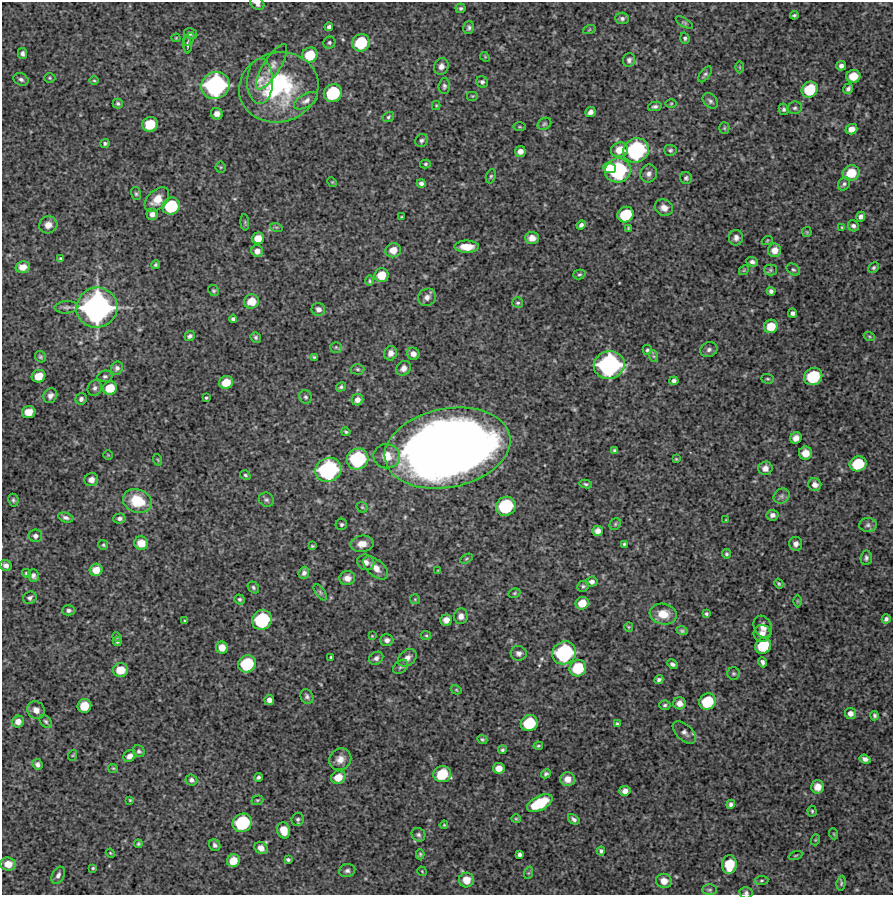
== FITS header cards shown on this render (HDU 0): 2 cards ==
NAXIS1  =                  891 /Length X axis
NAXIS2  =                  893 /Length Y axis

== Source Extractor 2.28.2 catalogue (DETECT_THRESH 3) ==
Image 891 x 893 px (HDU 0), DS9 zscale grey, 1 PNG px = 1 image px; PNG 895 x 897 px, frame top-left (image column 1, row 893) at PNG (2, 2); each listed source drawn as its Kron ellipse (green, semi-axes under 4 px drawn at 4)
Background 4440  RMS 200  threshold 605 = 3 sigma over >= 5 px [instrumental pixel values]
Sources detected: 310; all 310 listed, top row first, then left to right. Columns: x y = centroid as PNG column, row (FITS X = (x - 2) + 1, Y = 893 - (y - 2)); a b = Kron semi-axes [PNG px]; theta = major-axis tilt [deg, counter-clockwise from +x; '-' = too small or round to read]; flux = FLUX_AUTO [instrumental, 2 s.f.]
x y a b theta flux
257 4 8 6 -34 4.9e+04
461 8 5 5 - 2.6e+04
794 15 4 3 - 2.3e+04
622 18 7 6 - 3.5e+04
684 23 10 4 -32 2.5e+04
329 27 4 4 - 3.5e+04
469 28 6 5 - 3.2e+04
589 30 6 4 19 2.0e+04
190 34 7 5 -11 3.8e+04
176 38 4 4 - 1.3e+04
685 38 5 4 - 2.7e+04
189 39 7 4 61 2.4e+04
329 43 6 5 - 2.9e+04
361 43 9 8 - 6.1e+05
187 44 9 3 -85 2.3e+04
22 54 5 4 - 3.6e+04
310 55 8 7 - 3.5e+05
485 57 5 4 - 1.5e+04
629 60 7 6 - 4.1e+04
441 66 8 7 - 7.5e+04
841 66 5 5 - 4.8e+04
272 67 26 8 58 1.3e+05
740 67 6 4 -90 1.7e+04
705 74 9 5 54 3.1e+04
853 76 7 6 - 2.2e+05
50 78 5 5 - 2.0e+04
21 79 8 6 -24 3.9e+04
94 80 5 3 - 1.4e+04
260 81 23 13 89 2.1e+05
482 82 6 5 - 3.4e+04
215 85 14 13 - 2.2e+06
444 86 8 5 88 3.3e+04
279 87 40 35 13 1.6e+06
848 89 6 4 57 4.0e+04
810 90 8 7 - 4.9e+05
333 93 9 8 - 8.4e+05
472 96 6 5 - 1.6e+04
306 101 13 6 30 6.8e+04
710 101 9 6 -46 3.9e+04
671 103 5 3 - 1.5e+04
118 104 5 5 - 2.6e+04
436 105 5 4 - 1.4e+04
655 106 7 4 11 3.5e+04
795 108 7 6 - 3.1e+04
784 109 6 5 - 2.6e+04
590 112 5 4 - 5.1e+04
217 114 6 5 - 7.3e+04
388 117 6 4 34 2.2e+04
150 124 8 7 - 3.7e+05
544 124 7 5 33 2.5e+04
520 127 6 3 -1 1.6e+04
724 128 5 5 - 1.9e+04
851 129 6 5 - 9.1e+04
421 141 7 6 - 3.4e+04
105 143 4 4 - 2.5e+04
620 150 8 7 - 1.8e+05
636 150 13 11 31 1.7e+06
670 150 6 5 - 2.6e+04
520 151 5 5 - 8.2e+04
425 164 5 4 - 2.2e+04
221 167 5 5 - 1.7e+04
609 168 6 5 - 2.0e+05
618 170 13 12 - 1.4e+06
851 173 8 7 - 3.1e+05
649 174 9 8 - 6.0e+04
491 176 7 4 70 2.2e+04
686 178 6 6 - 2.9e+04
332 182 5 4 - 1.2e+04
421 183 4 4 - 4.4e+04
844 184 7 5 53 3.0e+04
136 194 6 5 - 2.4e+04
157 200 14 9 44 1.9e+05
171 206 9 8 - 6.6e+05
664 208 9 8 - 9.6e+04
152 214 6 6 - 6.0e+04
626 215 8 7 - 5.2e+05
401 217 3 2 - 1.1e+04
861 217 5 4 - 4.6e+04
245 222 8 3 -85 1.7e+04
48 225 9 8 - 9.9e+04
581 225 5 4 - 4.0e+04
853 226 6 5 - 3.9e+04
276 227 6 4 -17 1.8e+04
628 228 4 3 - 1.6e+04
842 228 3 3 - 1.4e+04
807 232 5 4 - 1.5e+04
258 238 6 6 - 1.6e+05
532 238 7 6 - 1.2e+05
736 238 7 7 - 5.5e+04
767 241 5 3 - 1.4e+04
467 247 12 6 -1 2.1e+05
393 250 8 7 - 1.5e+05
775 250 7 6 - 1.3e+05
257 251 6 6 - 8.5e+04
61 258 4 4 - 2.0e+04
752 262 6 4 -21 4.6e+04
155 265 4 4 - 2.2e+04
23 267 7 5 14 9.9e+04
873 268 6 4 45 2.4e+04
744 270 5 4 - 1.6e+04
771 270 6 5 - 2.4e+04
793 270 7 5 -37 2.6e+04
579 274 6 4 15 2.3e+04
382 275 7 7 - 2.3e+05
370 281 5 4 - 1.9e+04
213 290 6 5 - 2.4e+04
771 291 4 4 - 3.9e+04
427 297 9 8 - 7.4e+04
251 301 7 7 - 2.2e+05
518 303 5 5 - 2.4e+04
66 307 12 6 3 4.7e+04
97 308 21 20 - 4.2e+06
318 309 7 6 - 5.9e+04
792 313 4 4 - 4.2e+04
233 319 4 4 - 3.1e+04
771 326 7 6 - 2.3e+05
190 336 5 4 - 3.1e+04
869 336 5 3 - 1.6e+04
256 337 5 5 - 2.8e+04
336 347 6 5 - 2.3e+04
647 350 5 4 - 2.3e+04
709 350 9 7 21 4.3e+04
391 353 7 6 - 7.6e+04
413 354 6 6 - 7.8e+04
653 356 6 4 -71 2.5e+04
40 357 6 5 - 2.3e+04
314 357 4 3 - 1.7e+04
609 365 15 13 12 2.4e+06
117 368 7 6 - 4.3e+04
403 368 8 6 51 6.7e+04
358 369 7 5 -2 2.5e+04
38 376 7 6 - 2.0e+05
105 376 7 5 9 3.2e+04
813 377 9 8 - 7.0e+05
767 379 6 5 - 2.0e+04
674 381 4 4 - 4.0e+04
226 382 7 6 - 2.1e+05
341 387 5 4 - 2.5e+04
95 388 8 7 - 4.2e+04
110 388 7 6 - 2.7e+05
50 396 8 6 59 6.2e+04
306 397 7 6 - 2.9e+04
206 398 3 3 - 1.9e+04
81 399 6 5 - 3.9e+04
357 400 6 5 - 7.5e+04
29 412 7 6 - 1.8e+05
346 432 4 3 - 1.9e+04
796 438 6 5 - 9.1e+04
447 448 63 39 11 2.4e+07
615 450 4 3 - 2.6e+04
805 453 6 6 - 1.6e+05
108 455 4 4 - 1.3e+04
387 456 13 12 - 2.1e+05
358 459 11 10 - 1.2e+06
676 459 4 4 - 1.4e+04
158 460 6 3 -71 1.5e+04
858 464 8 7 - 4.6e+05
765 468 7 7 - 8.0e+04
328 470 13 12 - 1.9e+06
245 475 6 4 -33 2.3e+04
91 480 7 6 - 7.3e+04
586 484 6 4 -11 2.3e+04
815 485 6 6 - 6.6e+04
782 496 8 7 - 4.5e+04
13 500 6 5 - 2.8e+04
266 500 8 7 - 3.5e+04
137 501 15 11 -20 4.8e+05
506 506 10 9 - 9.6e+05
362 507 6 4 -44 2.1e+04
772 515 6 5 - 6.1e+04
66 518 8 4 -13 4.1e+04
119 518 6 5 - 3.9e+04
726 520 3 3 - 1.1e+04
341 524 6 5 - 2.5e+04
615 524 6 5 - 2.2e+04
868 525 9 7 2 4.2e+04
597 531 5 5 - 8.5e+04
35 536 7 6 - 4.8e+04
141 543 7 6 - 1.9e+05
362 544 12 8 6 1.3e+05
624 544 4 3 - 1.8e+04
796 544 7 6 - 5.7e+04
103 545 5 4 - 1.9e+04
312 546 4 3 - 1.7e+04
726 554 5 4 - 2.3e+04
866 558 7 5 85 3.4e+04
466 559 7 4 31 1.7e+04
366 562 9 7 -24 7.5e+04
6 565 6 5 - 4.7e+04
376 568 15 8 -41 1.3e+05
96 570 6 6 - 1.5e+05
438 570 4 2 - 1.0e+04
26 573 4 4 - 2.1e+04
304 573 6 5 - 4.4e+04
33 576 6 5 - 4.4e+04
347 578 8 7 - 9.2e+04
592 582 6 5 - 4.8e+04
779 584 5 4 - 1.8e+04
583 586 6 5 - 2.4e+04
253 587 6 5 - 2.7e+04
320 592 9 4 -55 2.8e+04
514 593 6 4 21 1.8e+04
30 598 7 6 - 3.5e+04
240 599 5 4 - 2.6e+04
415 599 5 5 - 1.7e+04
797 601 6 4 90 1.3e+04
582 603 6 6 - 2.0e+05
68 610 6 5 - 3.4e+04
663 614 14 10 -8 2.2e+05
706 614 4 3 - 2.2e+04
461 616 8 7 - 7.5e+04
886 619 4 4 - 3.6e+04
262 620 10 9 - 1.1e+06
446 620 6 5 - 1.0e+05
185 621 4 3 - 1.4e+04
629 627 5 4 - 1.5e+04
763 627 11 8 -63 1.0e+05
682 631 5 4 - 2.6e+04
762 633 8 8 - 8.5e+04
426 635 5 4 - 1.8e+04
372 636 3 3 - 1.1e+04
117 637 5 4 - 1.6e+04
387 640 7 5 1 5.1e+04
117 642 4 4 - 2.7e+04
763 646 8 7 - 4.8e+05
222 648 6 6 - 1.4e+05
519 653 8 7 - 5.0e+04
564 653 12 11 - 1.5e+06
331 657 3 3 - 1.8e+04
376 658 7 6 - 4.6e+04
407 658 10 7 39 9.1e+04
762 662 5 4 - 3.4e+04
247 664 9 8 - 7.0e+05
672 664 6 4 -29 3.6e+04
401 667 8 6 41 3.0e+04
578 668 8 8 - 4.6e+05
121 670 7 7 - 2.4e+05
734 674 6 6 - 2.4e+04
659 680 4 4 - 3.3e+04
456 690 6 4 -30 1.5e+04
307 697 7 6 - 3.6e+04
269 700 5 5 - 7.1e+04
707 702 8 8 - 5.4e+05
679 703 6 6 - 8.1e+04
665 705 5 5 - 2.5e+04
84 706 7 6 - 2.6e+05
36 710 9 8 - 9.8e+04
850 713 5 5 - 7.4e+04
875 716 5 3 - 2.6e+04
46 721 7 5 -49 2.9e+04
18 722 6 6 - 9.8e+04
529 723 9 8 - 5.7e+05
617 724 4 3 - 2.2e+04
684 732 14 8 -42 6.4e+04
482 739 5 4 - 2.0e+04
538 746 5 3 - 1.8e+04
502 750 4 4 - 2.3e+04
139 751 6 5 - 3.1e+04
73 755 5 3 - 1.3e+04
129 756 6 5 - 6.7e+04
340 759 11 10 - 1.1e+05
865 759 5 4 - 4.9e+04
37 764 6 5 - 5.0e+04
113 768 5 4 - 1.5e+04
499 768 6 5 - 1.2e+05
442 774 9 8 - 4.8e+05
546 774 5 4 - 2.9e+04
258 777 4 3 - 2.7e+04
338 777 7 6 - 1.8e+05
567 779 7 7 - 1.2e+05
191 780 6 5 - 4.3e+04
818 787 6 6 - 1.1e+05
625 791 5 5 - 7.5e+04
130 800 3 2 - 1.2e+04
257 800 6 4 18 1.8e+04
540 803 14 7 28 5.8e+05
731 804 5 4 - 3.9e+04
812 811 5 4 - 1.9e+04
298 819 7 6 - 3.2e+04
516 819 5 4 - 1.5e+04
574 819 6 4 -38 3.7e+04
242 823 10 9 - 9.0e+05
444 825 4 3 - 1.3e+04
284 831 8 6 -73 1.8e+05
834 834 5 3 - 1.4e+04
418 835 7 6 - 3.4e+04
815 840 6 3 71 1.3e+04
138 844 4 4 - 2.1e+04
215 845 6 5 - 4.2e+04
261 848 7 6 - 8.0e+04
601 851 4 3 - 2.8e+04
110 853 4 3 - 1.2e+04
420 854 5 4 - 2.0e+04
519 854 4 4 - 3.3e+04
796 855 7 3 19 1.5e+04
288 860 4 3 - 2.2e+04
233 861 6 6 - 1.9e+05
8 864 7 7 - 1.6e+05
729 865 9 7 86 3.9e+05
93 868 4 3 - 1.6e+04
347 871 8 6 12 4.3e+04
422 871 5 3 - 1.2e+04
528 873 6 4 70 2.3e+04
58 875 9 6 61 4.7e+04
466 880 7 7 - 1.8e+05
664 881 8 7 - 1.1e+05
761 881 7 4 6 2.2e+04
841 883 7 4 82 2.3e+04
710 890 7 5 0 2.9e+04
746 893 6 5 - 2.8e+04
At the frame edge (FLAGS 8, measured only in part): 2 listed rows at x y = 257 4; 746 893